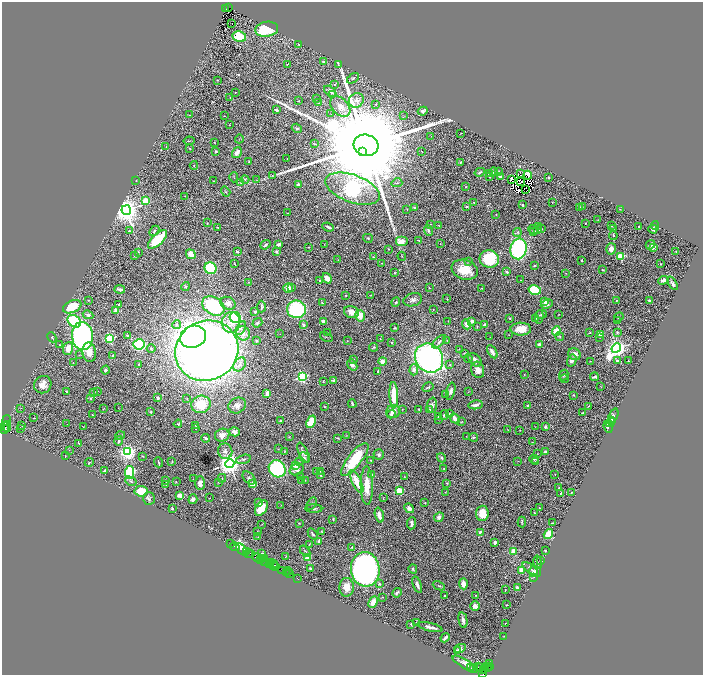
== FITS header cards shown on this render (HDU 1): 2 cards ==
NAXIS1  =                 1401
NAXIS2  =                 1346

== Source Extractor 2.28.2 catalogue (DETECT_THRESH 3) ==
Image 1401 x 1346 px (HDU 1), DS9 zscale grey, zoomed out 1/2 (1 PNG px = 2 x 2 image px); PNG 705 x 677 px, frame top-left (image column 1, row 1346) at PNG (2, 2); each listed source drawn as its Kron ellipse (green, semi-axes under 4 px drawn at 4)
Background 1.4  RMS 0.036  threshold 0.107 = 3 sigma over >= 5 px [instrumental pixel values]
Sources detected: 572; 67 cannot appear on this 1/2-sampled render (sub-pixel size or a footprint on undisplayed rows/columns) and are neither listed nor drawn; of the other 505, the 500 brightest by FLUX_AUTO listed and drawn (5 fainter detections omitted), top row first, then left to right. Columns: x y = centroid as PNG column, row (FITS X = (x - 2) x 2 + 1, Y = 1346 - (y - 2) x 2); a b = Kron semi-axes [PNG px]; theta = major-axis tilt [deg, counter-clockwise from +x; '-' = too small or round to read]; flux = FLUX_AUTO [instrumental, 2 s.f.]
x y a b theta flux
229 7 2 1 - 63
226 9 2 1 - 130
232 24 2 1 - 51
267 29 11 7 8 380
239 37 7 5 -11 220
299 45 4 3 - 6.1
324 62 4 3 - 10
287 64 2 1 - 3.2
338 64 4 3 - 6.8
353 78 7 3 34 12
217 80 2 1 - 4.1
335 84 4 2 - 8.7
330 91 7 3 -39 34
235 92 2 1 - 4.9
332 95 3 3 - 7.8
230 98 2 2 - 6.9
317 99 4 3 - 6.4
356 100 8 7 - 32
298 101 2 1 - 4.6
318 103 3 3 - 5
376 104 3 2 - 4.7
340 106 12 8 -45 90
276 110 3 2 - 24
423 111 5 4 - 35
331 114 3 2 - 2.3
190 115 3 2 - 2.9
403 115 3 2 - 3.4
224 116 2 1 - 2.2
230 125 2 1 - 3.3
297 128 5 4 - 15
460 133 2 1 - 2
431 136 2 2 - 2.9
239 139 4 1 - 2.4
189 141 5 2 - 4.7
214 142 2 1 - 2.5
314 144 3 2 - 5.3
366 145 12 10 -16 370000
166 147 2 2 - 4
190 149 3 2 - 4.5
216 151 3 3 - 9.4
422 151 2 1 - 3.8
237 152 6 4 57 38
363 152 3 3 - 6800
287 158 2 1 - 2.1
249 161 3 2 - 4.5
460 162 4 3 - 8.7
194 165 4 2 - 4.5
480 172 5 2 - 12
494 172 4 3 - 11
499 172 3 2 - 4.7
489 173 3 2 - 11
520 174 2 1 - 21
272 175 3 3 - 4.6
528 175 4 2 - 43
234 177 5 1 - 3.3
490 177 3 2 - 5.9
500 177 4 3 - 32
548 177 2 2 - 7.7
245 179 4 3 - 6.2
511 179 2 1 - 3.8
257 180 4 2 - 4.1
136 181 2 1 - 5.6
214 181 2 1 - 4.4
521 181 2 1 - 2.7
241 182 3 2 - 5.6
397 183 5 2 - 6.6
298 184 2 2 - 74
466 187 3 2 - 6.1
353 189 28 13 -19 7700
526 189 2 1 - 3.6
226 192 5 3 - 6.7
185 196 2 1 - 2.7
145 200 3 3 - 300
552 202 2 1 - 3.6
474 203 3 2 - 3.4
522 205 2 2 - 32
466 206 4 3 - 8.3
582 206 3 2 - 3.5
580 207 3 3 - 5.2
415 208 3 2 - 11
407 209 3 2 - 4.1
620 209 3 1 - 2.7
126 210 5 4 - 13000
288 213 2 1 - 2.4
496 214 2 1 - 3.4
598 220 2 1 - 2.3
207 223 2 2 - 3
585 223 2 2 - 4.8
431 224 4 2 - 4.8
439 225 3 2 - 4
538 226 3 2 - 6.4
612 226 3 3 - 4.9
655 226 4 2 - 4.3
218 227 3 2 - 4.8
328 227 6 2 -21 19
639 227 2 2 - 6.8
613 228 3 3 - 4.9
533 229 5 4 - 7.1
537 229 3 3 - 5.5
541 229 3 2 - 8.8
653 229 4 2 - 31
428 230 5 2 - 16
129 231 2 1 - 4.1
154 231 6 3 46 11
517 232 4 4 - 12
534 232 3 3 - 5.7
613 235 5 3 - 9.1
368 238 5 4 - 7.7
158 239 12 5 43 300
419 241 4 2 - 5.6
401 242 6 5 - 91
279 244 4 3 - 36
440 244 3 2 - 2.5
265 245 5 3 - 15
324 245 2 1 - 1.7
650 245 5 3 - 19
308 247 2 2 - 2.6
653 248 4 2 - 8.6
388 249 3 2 - 3.1
519 249 10 8 81 1900
611 249 6 5 - 44
138 252 3 2 - 3.6
237 252 2 2 - 29
276 252 4 3 - 7.6
676 252 3 2 - 3.8
191 254 5 4 - 53
134 256 3 3 - 4.2
402 256 4 2 - 4.6
620 256 3 3 - 290
373 257 3 2 - 5.1
489 259 9 8 - 350
338 260 2 1 - 2.3
582 260 4 2 - 4.2
469 261 4 3 - 8.8
382 263 2 2 - 4.7
234 264 3 1 - 4.7
661 264 2 2 - 3.5
534 266 3 2 - 7
211 268 6 5 - 680
465 270 13 9 -19 160
602 270 3 2 - 5.8
507 272 3 2 - 19
394 273 2 2 - 5.4
566 273 3 2 - 2.8
327 278 5 4 - 51
319 280 3 2 - 6.7
521 280 3 2 - 2.8
663 280 5 4 - 40
248 282 3 2 - 4.3
673 283 8 4 -54 19
186 287 4 3 - 5.9
292 287 3 2 - 4.5
288 288 5 4 - 64
429 288 2 2 - 4.3
482 288 2 1 - 3.7
120 289 5 3 - 19
535 290 6 5 - 360
346 295 2 2 - 4.5
371 295 3 2 - 4.3
447 299 2 2 - 5
89 300 3 2 - 5.6
413 300 9 6 15 28
545 301 4 3 - 36
616 301 3 2 - 6.2
650 301 3 2 - 19
396 302 5 3 - 9.4
228 303 8 6 -27 37
322 303 3 3 - 7
119 304 2 2 - 13
547 304 6 4 27 32
213 306 12 8 -31 650
72 307 10 6 24 240
261 307 6 2 87 13
296 309 9 9 - 740
433 309 3 1 - 2.6
116 310 2 2 - 180
255 312 3 2 - 13
351 312 7 5 -16 72
541 314 6 3 9 9.3
559 314 2 1 - 3.6
88 315 5 4 - 24
360 316 6 5 - 98
235 317 6 5 - 470
539 317 7 3 79 10
619 317 5 3 - 7.2
510 318 3 2 - 7.6
536 318 4 1 - 3.6
74 321 7 5 -40 570
324 321 4 2 - 32
448 321 3 2 - 2.4
472 321 3 3 - 38
617 321 4 3 - 11
231 322 10 9 - 75
257 323 5 4 - 12
466 324 5 3 - 30
177 325 4 3 - 12
303 325 3 3 - 17
485 325 2 2 - 100
477 327 3 2 - 5.5
241 328 7 4 61 18
395 328 4 2 - 4.8
521 329 10 6 -1 130
556 331 5 4 - 140
327 332 2 1 - 2.3
590 332 3 2 - 4.1
617 332 3 3 - 10
243 333 7 6 - 39
280 334 2 2 - 2.3
600 334 3 3 - 39
509 335 2 1 - 3.6
82 336 14 10 -86 2200
127 336 4 3 - 9.1
52 337 5 2 - 4.8
193 337 13 11 20 3500
326 337 6 2 -24 5.7
490 337 2 2 - 1.8
560 337 4 2 - 6.1
600 337 2 2 - 3.2
109 338 3 3 - 840
380 339 2 1 - 4.5
347 340 2 1 - 2.3
447 340 3 2 - 3
256 341 2 2 - 10
439 342 8 3 45 16
392 343 2 2 - 16
139 344 5 5 - 850
539 344 4 3 - 35
60 345 3 3 - 5.2
374 347 4 2 - 7
68 348 7 5 71 84
616 348 5 4 - 5100
151 349 4 3 - 10
459 349 2 2 - 3.1
207 351 32 29 29 11000
89 352 10 7 -81 81
492 352 7 3 -59 34
464 353 3 2 - 4.7
575 354 6 5 - 53
79 355 3 2 - 4.1
113 355 3 3 - 11
429 358 15 13 -50 2900
354 359 3 3 - 4.3
468 359 4 2 - 7.3
475 360 8 5 -45 44
572 360 6 4 73 36
382 361 4 4 - 34
590 361 2 2 - 2.7
617 361 4 3 - 19
628 361 2 2 - 2.5
73 362 2 2 - 2.4
139 364 4 3 - 4.9
240 364 7 5 56 33
352 365 6 4 -50 30
450 365 3 3 - 6.6
105 370 4 3 - 18
414 370 5 4 - 35
478 370 8 6 -74 50
378 371 2 2 - 8.1
524 374 3 2 - 3.2
564 375 5 4 - 14
302 377 3 3 - 1200
594 377 4 2 - 12
564 378 4 4 - 9.9
323 381 3 3 - 5.9
333 381 4 3 - 12
43 385 9 8 - 62
600 386 3 2 - 2.4
428 387 6 3 29 9.9
66 391 2 2 - 5.8
97 391 4 2 - 6.1
451 391 9 4 75 27
94 392 2 2 - 4.9
468 392 3 2 - 3.1
267 393 4 3 - 41
446 394 4 3 - 8
394 395 13 4 -88 170
574 395 4 2 - 5.4
91 398 3 2 - 5.1
158 398 4 3 - 12
187 399 3 2 - 3.8
201 404 9 8 - 250
352 404 4 2 - 14
237 405 9 7 31 49
432 405 7 5 87 23
475 405 7 3 12 27
324 406 4 3 - 4.3
528 406 4 3 - 10
588 406 2 1 - 2.5
21 408 2 2 - 4.9
118 408 2 1 - 1.9
104 409 2 1 - 1.9
402 409 2 1 - 2.1
419 409 2 2 - 7.8
430 410 3 2 - 5.6
393 411 7 6 - 49
151 412 2 2 - 28
583 413 2 2 - 13
391 414 5 4 - 15
449 414 3 2 - 11
92 415 2 2 - 5.3
444 415 5 4 - 12
613 416 8 4 67 25
439 417 2 2 - 9.9
34 418 2 1 - 3.9
455 418 5 3 - 60
438 419 3 2 - 2.9
6 420 5 2 - 72
612 420 3 2 - 6.7
280 421 2 2 - 6.6
311 422 6 4 68 140
462 422 4 3 - 5.2
610 423 5 3 - 16
67 424 2 1 - 3.5
178 424 4 2 - 16
196 425 4 3 - 7.3
6 426 5 3 - 320
22 426 2 2 - 3.2
535 426 2 1 - 1.8
545 426 4 3 - 21
608 426 7 4 -82 21
83 427 3 1 - 3.6
5 428 6 3 83 320
20 428 2 2 - 9
195 428 3 3 - 7.1
7 429 2 1 - 310
508 430 3 1 - 2.8
520 430 2 1 - 3.5
234 432 5 4 - 35
222 435 7 6 - 57
346 435 3 2 - 3.3
120 436 5 2 - 6.2
466 436 3 2 - 1.9
289 437 3 2 - 3.6
474 437 4 3 - 6.5
205 438 4 3 - 10
337 438 4 2 - 5.3
119 441 5 4 - 15
532 442 2 1 - 3
78 443 3 2 - 5.8
279 449 2 1 - 1.9
69 450 2 1 - 2.3
225 451 8 7 - 29
285 451 3 2 - 3.6
128 452 4 4 - 3100
545 452 3 2 - 26
303 453 11 4 -63 24
379 454 5 5 - 14
537 454 2 2 - 2.3
65 456 3 2 - 2.9
143 456 2 2 - 4.1
304 457 6 4 -49 11
442 458 5 3 - 15
243 459 7 3 16 11
355 459 20 7 52 340
534 459 5 3 - 11
370 460 3 2 - 3.8
172 461 3 2 - 3.5
299 461 4 3 - 7.2
518 461 3 1 - 1.9
535 461 4 3 - 6.4
89 462 4 2 - 7.2
158 462 5 2 - 7.8
230 463 4 4 - 7500
296 465 3 2 - 210
277 469 9 8 - 870
297 469 7 5 26 35
444 469 3 2 - 5.2
104 470 3 2 - 12
320 471 3 2 - 3
129 472 6 4 82 670
316 472 2 2 - 3.4
555 474 2 1 - 3.1
321 475 2 2 - 21
372 475 2 2 - 85
300 477 2 2 - 3.9
404 477 3 2 - 3.1
222 478 4 3 - 7.3
249 478 8 5 -45 20
193 479 2 1 - 15
305 480 2 2 - 2.7
131 481 6 3 -28 8.6
165 481 4 3 - 7
302 481 3 3 - 6.4
356 481 13 4 -63 140
176 482 2 2 - 3.1
219 482 3 3 - 5.3
200 483 7 5 89 34
447 483 3 3 - 6.9
252 484 3 2 - 210
166 485 3 2 - 3.7
367 486 19 6 -89 130
559 488 2 2 - 5.5
141 491 6 5 - 190
399 491 3 3 - 440
445 492 3 2 - 4
571 492 2 2 - 4
561 493 2 1 - 4.7
180 495 3 2 - 200
383 497 2 2 - 2.4
210 498 2 1 - 2.1
149 499 6 6 - 19
193 499 5 4 - 24
259 503 4 3 - 18
425 503 2 2 - 3.8
312 504 7 3 60 12
281 505 2 2 - 2.4
172 508 2 2 - 38
261 508 8 5 56 130
314 508 8 4 -2 17
409 508 5 4 - 39
539 508 2 2 - 13
482 513 8 6 87 130
535 513 3 2 - 12
379 515 7 3 -75 80
439 517 5 4 - 30
333 519 2 2 - 6.7
522 522 5 2 - 10
299 523 3 2 - 4.1
411 523 6 3 84 27
552 523 2 1 - 3.6
262 524 2 2 - 3.7
257 531 3 1 - 3.9
321 531 3 2 - 4.3
480 532 3 2 - 24
313 534 6 3 -56 18
548 534 5 3 - 240
258 537 2 2 - 2.2
319 541 3 3 - 23
495 542 3 3 - 17
231 544 2 2 - 61
309 544 3 2 - 3.5
235 547 5 1 - 86
352 547 4 3 - 9.9
242 549 7 4 -46 1300
545 550 2 2 - 8.9
305 551 6 3 -48 7.9
513 551 3 2 - 200
246 552 3 1 - 140
251 553 3 1 - 59
249 554 2 1 - 28
262 554 3 2 - 12
286 556 2 1 - 2.6
308 557 3 2 - 270
257 558 5 3 - 350
262 558 2 2 - 56
264 558 3 2 - 170
260 560 2 1 - 65
540 560 2 1 - 2.3
265 562 3 1 - 160
271 562 2 2 - 110
538 562 6 2 -76 6.2
274 563 3 1 - 65
269 564 4 2 - 110
273 566 3 2 - 42
275 567 2 1 - 47
310 569 3 3 - 12
365 569 17 14 -85 4000
413 569 5 3 - 12
530 569 9 3 -37 18
282 570 2 1 - 39
521 570 3 3 - 68
288 571 4 1 - 10
535 572 6 5 - 46
287 573 3 1 - 87
289 574 3 3 - 100
533 577 3 2 - 4.1
297 578 3 1 - 59
379 584 3 2 - 8.4
463 584 5 4 - 42
417 585 8 3 -70 31
439 586 6 3 -24 13
347 587 9 7 87 76
517 588 3 3 - 23
505 590 2 2 - 6.1
397 593 5 3 - 14
476 595 2 1 - 2.6
445 596 2 1 - 5
382 597 2 2 - 3.3
373 602 6 4 65 64
507 605 2 2 - 6.3
475 606 5 4 - 39
463 620 8 3 -77 43
417 622 2 2 - 8.1
506 623 2 1 - 3
411 624 2 2 - 5.5
430 627 13 3 -14 39
504 636 2 1 - 1.8
445 638 5 2 - 29
460 648 6 4 28 30
457 650 4 2 - 7.9
465 664 14 4 -31 32
489 664 2 1 - 42
489 666 2 1 - 56
479 667 2 1 - 36
480 667 3 2 - 160
487 667 4 1 - 150
471 668 2 1 - 32
484 668 5 4 - 480
473 669 2 1 - 120
482 673 2 2 - 15
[5 fainter detections neither listed nor drawn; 67 sub-pixel or undisplayed-footprint detections neither listed nor drawn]